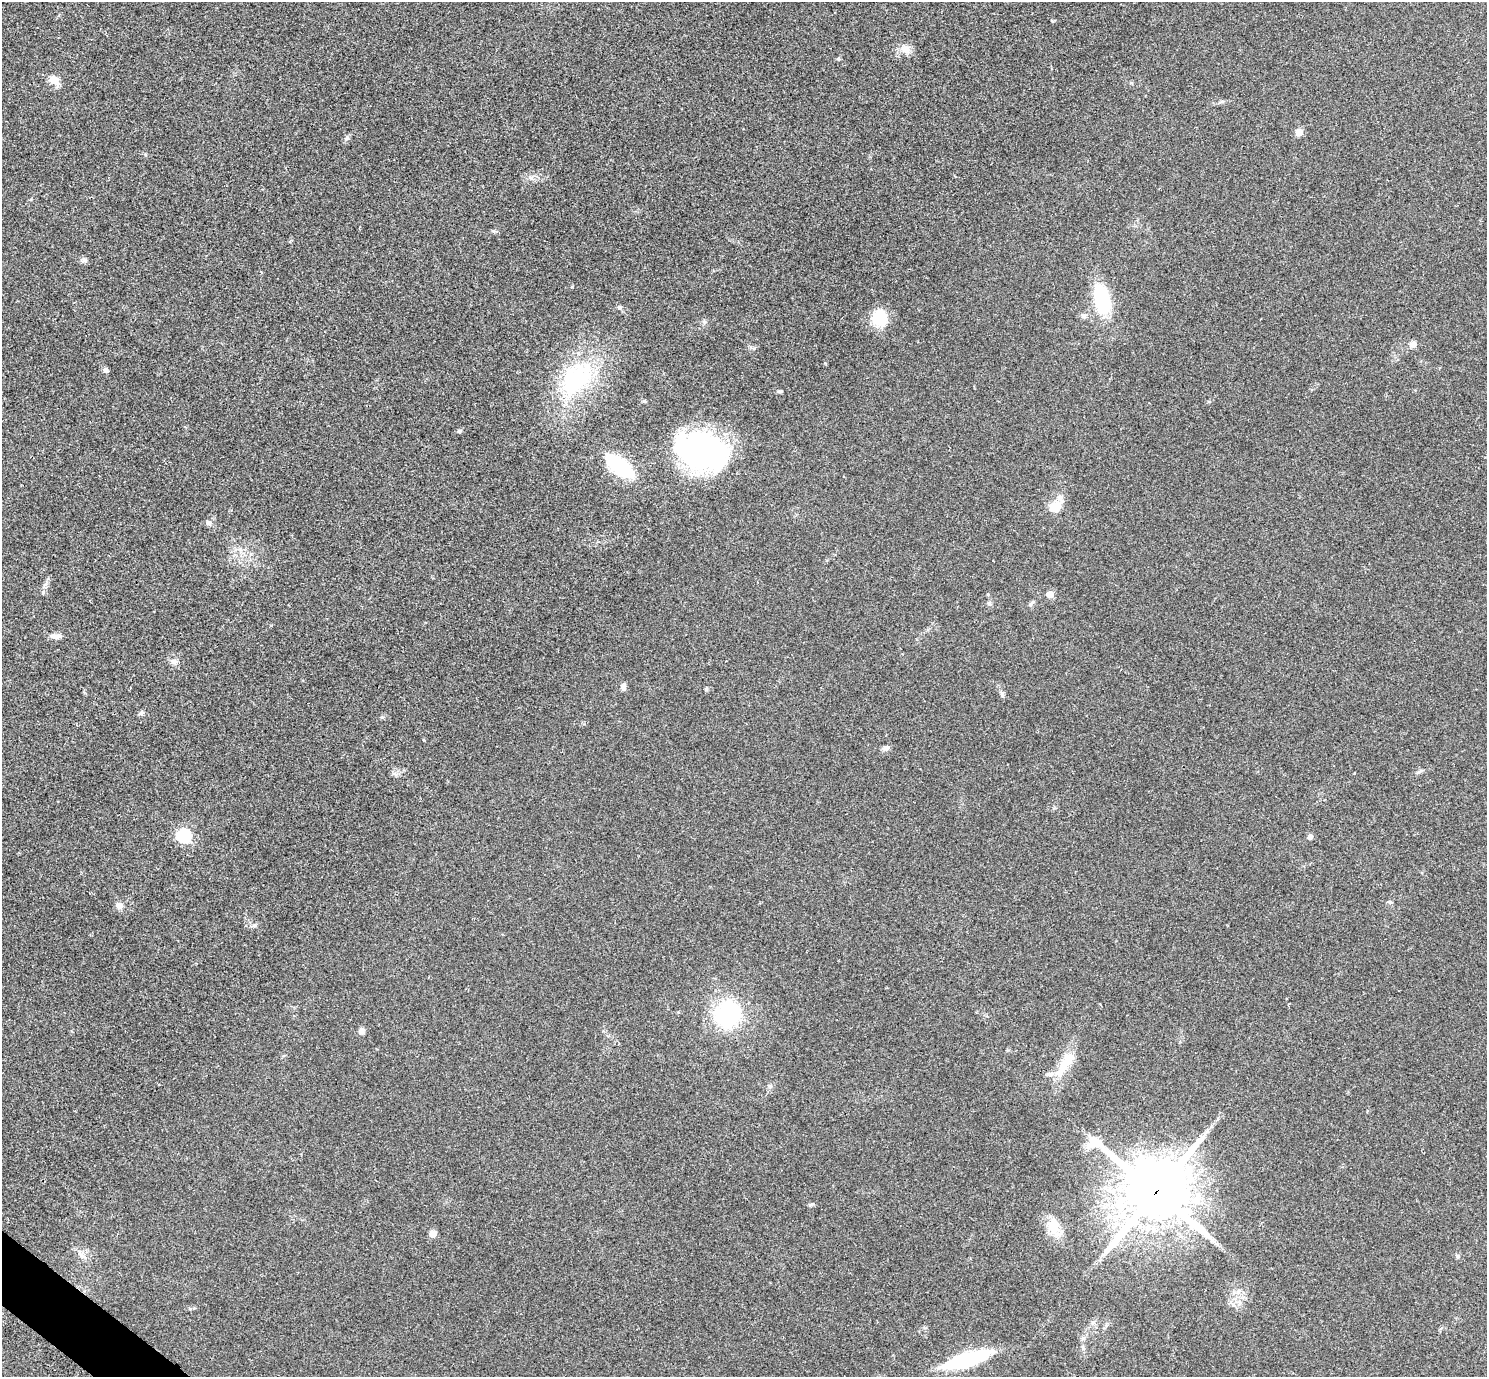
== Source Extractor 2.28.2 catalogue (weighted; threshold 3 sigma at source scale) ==
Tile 7 of 4 x 4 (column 3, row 2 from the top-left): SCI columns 3005-4489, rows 2936-4310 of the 6011 x 6010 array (HDU 1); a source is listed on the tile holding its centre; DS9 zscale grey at full resolution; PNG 1489 x 1379 px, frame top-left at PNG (2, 2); no overlay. Shown black and unused: <1% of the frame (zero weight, under 2 of 3 exposures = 3% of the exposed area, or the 3 px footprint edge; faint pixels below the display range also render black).
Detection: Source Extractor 2.28.2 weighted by HDU 2 'WHT'; one run over the whole footprint, this tile lists its part. Background 0.0573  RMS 0.0073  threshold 0.033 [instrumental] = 3 sigma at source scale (4.5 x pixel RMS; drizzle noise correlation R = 1.50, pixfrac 1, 0.05/0.05 arcsec/px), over >= 5 px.
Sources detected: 49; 1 cosmic-ray / hot-pixel residue — not listed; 2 inside a brighter listed object's ellipse — not listed separately; the other 46 listed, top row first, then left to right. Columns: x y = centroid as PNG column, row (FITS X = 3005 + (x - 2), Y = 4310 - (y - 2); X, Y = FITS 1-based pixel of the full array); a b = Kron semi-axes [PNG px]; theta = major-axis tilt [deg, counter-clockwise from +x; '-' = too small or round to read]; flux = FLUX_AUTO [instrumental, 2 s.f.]
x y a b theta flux
906 49 12 9 -31 6.4
838 58 6 5 - 0.92
54 80 15 11 -29 6.4
1299 132 9 8 - 4
347 138 8 5 28 1.6
84 260 9 6 -27 1.9
1102 300 28 15 -75 47
619 307 8 5 -10 1.4
1083 316 8 7 - 2.2
879 317 17 15 88 22
1413 344 9 7 20 3.4
105 370 7 6 - 2
576 378 57 36 46 74
780 391 7 4 1 1.1
644 401 5 4 - 0.89
459 431 7 5 27 1.2
702 452 44 28 -14 220
620 466 26 12 -38 59
1060 498 13 9 -42 4
1054 507 11 8 29 14
208 522 8 6 -56 2.3
1050 594 5 5 - 8.8
989 603 6 6 - 1.4
1031 604 6 4 70 1.2
57 636 10 8 23 3
174 662 10 7 -31 2.8
623 687 8 6 82 2.7
706 689 6 4 45 0.87
1002 695 8 5 -76 1.5
141 713 7 5 27 1.6
886 748 9 6 16 2.3
184 836 7 6 - 120
1310 837 6 6 - 2.4
119 905 8 8 - 3.8
254 925 6 4 -17 1.2
728 1014 23 21 37 83
361 1031 8 7 - 2.5
1065 1063 43 11 59 19
1156 1192 23 22 - 4900
811 1204 9 4 17 1.2
1054 1227 27 14 -76 13
433 1234 5 5 - 11
82 1256 13 6 -34 3.6
1458 1256 6 5 - 1.1
1238 1292 7 4 89 1.9
966 1360 49 12 17 63
Overlapping masked pixels (flux is a lower limit): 1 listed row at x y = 1156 1192
Unlisted compact peaks at least as high as the median listed source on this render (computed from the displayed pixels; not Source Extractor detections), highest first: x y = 572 287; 493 231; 825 363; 382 717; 769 1086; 1053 21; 704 322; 43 592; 754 348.